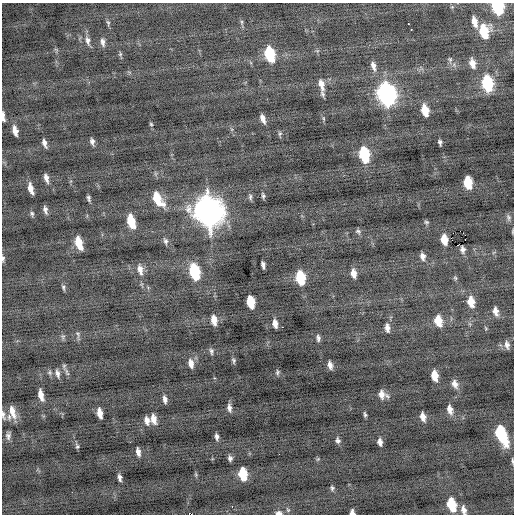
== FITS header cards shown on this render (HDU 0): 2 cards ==
NAXIS1  =                  512 / Axis length
NAXIS2  =                  512 / Axis length

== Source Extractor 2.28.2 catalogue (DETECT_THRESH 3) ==
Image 512 x 512 px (HDU 0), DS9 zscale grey, 1 PNG px = 1 image px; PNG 516 x 516 px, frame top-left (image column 1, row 512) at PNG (2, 3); no overlay
Background -0.182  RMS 0.79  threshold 2.38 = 3 sigma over >= 5 px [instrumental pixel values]
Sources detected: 121; all 121 listed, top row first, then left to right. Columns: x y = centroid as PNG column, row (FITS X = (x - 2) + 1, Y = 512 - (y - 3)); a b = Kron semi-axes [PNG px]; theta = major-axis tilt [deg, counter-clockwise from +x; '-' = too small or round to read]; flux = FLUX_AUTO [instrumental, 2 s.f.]
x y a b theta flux
452 7 5 5 - 60
498 7 9 7 -70 5600
242 22 6 4 -89 88
474 22 11 5 -75 470
108 23 8 5 -80 90
408 24 3 2 - 70
411 29 3 2 - 300
484 31 11 7 -83 1900
88 41 13 6 -78 260
103 42 10 5 -78 190
120 54 6 5 - 81
270 54 12 6 -74 3100
450 59 8 6 -82 120
472 63 11 6 -77 420
373 66 12 6 -74 300
487 83 11 7 -80 4400
321 85 14 7 -76 490
387 94 13 8 -75 21000
425 110 10 5 -77 1100
3 116 9 3 -84 250
323 118 7 3 -71 69
263 119 9 4 -71 280
151 124 4 4 - 62
15 131 9 4 -76 350
280 134 7 5 88 90
92 142 7 4 -78 180
440 142 6 4 -78 130
44 143 8 4 -72 220
364 155 11 6 -77 4300
46 178 9 4 -73 250
468 182 10 6 -79 1800
31 188 10 4 -75 480
263 196 6 4 -76 110
250 197 8 5 -85 120
89 198 7 4 -72 130
157 199 14 7 -60 1500
45 210 7 4 -77 180
208 211 15 11 -71 70000
32 214 7 5 -81 110
508 217 9 6 -71 130
131 221 11 6 -73 1500
426 222 6 5 - 90
358 231 8 6 -33 130
460 231 2 2 - 190
512 231 5 3 - 50
453 233 2 2 - 18
465 235 2 2 - 30
444 240 8 5 -80 850
453 240 3 2 - 68
165 241 9 6 -72 150
79 243 11 5 -72 1200
458 245 3 2 - 99
463 249 6 4 -82 180
423 256 8 6 -79 250
3 259 9 4 88 120
263 265 7 4 -82 190
140 269 14 7 -79 390
194 272 12 6 -76 4400
353 273 9 5 -83 420
300 278 10 6 -80 2700
455 278 6 5 - 79
63 287 7 5 -87 120
250 302 10 6 -79 1700
471 302 11 7 -79 810
495 311 10 5 -75 350
214 320 9 5 -80 520
438 321 10 7 -77 950
275 324 8 5 -79 340
282 327 2 2 - 480
387 328 10 6 -83 300
486 328 6 4 -87 63
78 335 12 4 -81 130
63 336 8 5 84 110
318 338 8 4 -84 150
507 345 10 5 -81 230
211 351 8 5 -84 130
233 361 7 4 -79 100
191 363 11 6 -80 380
330 365 7 4 -78 250
49 372 7 6 - 120
67 372 14 4 -64 150
277 372 7 5 76 100
57 373 11 5 -76 190
434 376 9 5 -79 830
455 384 11 7 -68 320
382 394 9 7 -82 360
41 395 11 5 -77 460
387 396 9 6 -52 130
165 399 8 4 -79 210
229 408 9 5 -81 230
450 409 10 6 -75 380
12 412 14 8 -87 610
100 413 9 4 -79 480
365 414 6 3 -80 98
3 415 12 4 -77 160
423 417 8 5 -77 370
153 419 10 6 -77 440
147 420 9 5 -81 300
501 434 16 7 -66 4400
8 436 8 5 -90 180
217 436 6 4 -84 170
338 440 7 5 -85 150
130 442 3 2 - 59
380 442 7 4 -81 250
77 446 7 5 -75 97
138 452 8 4 -80 270
279 454 2 2 - 100
230 458 5 4 - 150
318 459 6 4 45 67
512 461 8 3 -86 79
196 474 7 3 -81 74
243 474 10 6 -81 1900
120 478 8 4 -79 200
332 488 7 5 -88 110
451 504 11 6 -73 2000
232 506 2 2 - 160
288 510 6 5 - 82
464 510 10 6 -77 300
352 512 5 4 - 220
278 513 7 4 1 210
191 514 4 2 - 280
At the frame edge (FLAGS 8, measured only in part): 10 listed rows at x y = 498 7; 3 116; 512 231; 3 259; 3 415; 512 461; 464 510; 352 512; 278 513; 191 514